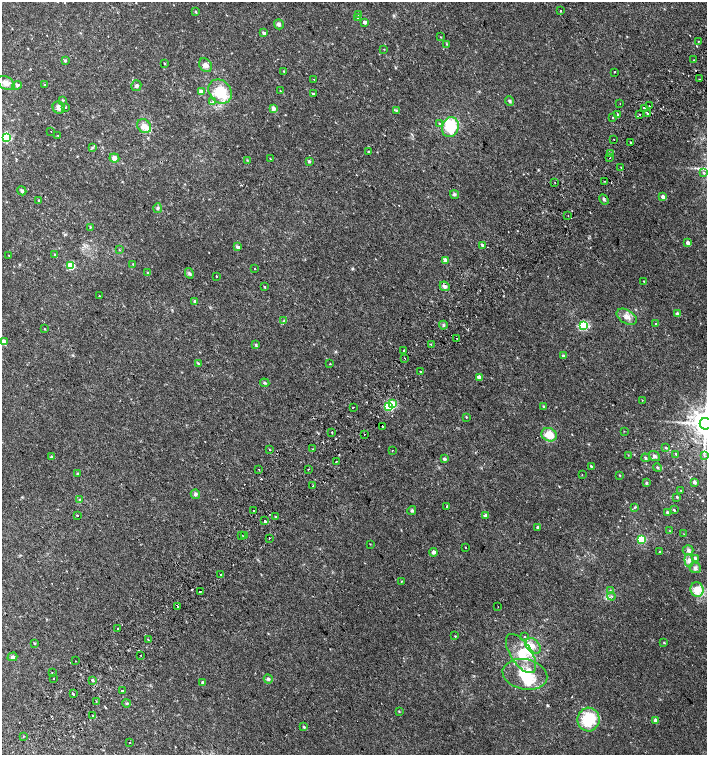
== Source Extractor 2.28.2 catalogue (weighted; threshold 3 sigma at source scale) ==
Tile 7 of 4 x 4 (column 3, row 2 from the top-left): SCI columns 2999-4407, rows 3048-4552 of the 6060 x 6084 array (HDU 1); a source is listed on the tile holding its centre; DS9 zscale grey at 2 x 2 block average (1 PNG px = mean of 2 x 2 image px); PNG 709 x 757 px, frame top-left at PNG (2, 2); each listed source drawn as its Kron ellipse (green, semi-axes under 4 px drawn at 4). Shown black and unused: <1% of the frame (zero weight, under 2 of 3 exposures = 2% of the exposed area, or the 3 px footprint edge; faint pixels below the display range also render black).
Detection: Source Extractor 2.28.2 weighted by HDU 2 'WHT'; one run over the whole footprint, this tile lists its part. Background 0.00538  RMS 0.0026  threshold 0.0118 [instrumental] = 3 sigma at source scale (4.5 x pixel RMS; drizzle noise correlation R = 1.50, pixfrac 1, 0.0396/0.0396 arcsec/px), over >= 5 px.
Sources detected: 215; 1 inside a brighter object's white glare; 4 cosmic-ray / hot-pixel residue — neither listed nor drawn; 5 inside a brighter listed object's ellipse — not listed separately; the other 205 listed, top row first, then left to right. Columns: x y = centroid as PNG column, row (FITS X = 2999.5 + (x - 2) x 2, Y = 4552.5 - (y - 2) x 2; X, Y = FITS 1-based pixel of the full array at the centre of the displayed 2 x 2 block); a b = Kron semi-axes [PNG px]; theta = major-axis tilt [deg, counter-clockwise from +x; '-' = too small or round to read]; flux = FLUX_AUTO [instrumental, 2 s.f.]
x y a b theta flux
196 11 3 2 - 0.43
561 11 2 2 - 0.58
359 14 4 3 - 0.71
358 18 3 2 - 0.42
365 22 2 2 - 2.8
279 24 5 4 - 1.4
264 33 3 2 - 1.7
441 37 3 2 - 0.35
698 41 2 2 - 1
447 44 3 2 - 0.32
384 49 2 2 - 0.26
694 60 2 2 - 0.32
65 61 4 3 - 0.68
165 63 3 2 - 0.36
205 65 7 5 -54 2.9
284 71 3 2 - 0.35
614 72 2 2 - 1.6
314 79 2 2 - 0.4
699 79 2 2 - 0.95
6 83 9 6 -29 4.4
17 85 5 4 - 1.1
44 85 3 2 - 0.27
136 86 5 5 - 1.4
220 91 13 10 -48 21
280 91 2 2 - 0.3
201 92 2 2 - 6.2
313 94 2 2 - 3.8
63 100 3 2 - 0.37
510 101 5 3 - 0.91
213 102 3 3 - 0.68
620 103 2 2 - 0.63
649 106 2 2 - 0.66
59 107 6 6 - 3.2
66 107 2 2 - 0.46
273 108 2 2 - 6.2
644 108 3 2 - 6.6
396 110 3 3 - 0.67
617 114 2 2 - 9.3
640 114 2 2 - 0.54
647 114 2 2 - 2.9
613 117 2 2 - 1.8
439 123 3 2 - 0.37
144 126 8 6 -44 4.2
450 127 10 8 69 19
51 131 2 2 - 0.39
58 135 2 2 - 0.32
6 138 3 3 - 43
614 140 2 2 - 0.4
631 143 2 2 - 1.9
92 148 3 3 - 0.64
368 151 2 2 - 0.42
610 154 3 2 - 0.77
114 158 5 4 - 2.7
609 158 2 2 - 0.77
270 159 2 2 - 0.46
247 160 3 3 - 0.36
309 161 4 3 - 0.83
621 167 2 2 - 0.23
704 173 4 3 - 0.9
604 181 2 2 - 0.4
555 182 2 2 - 0.25
22 191 5 4 - 0.94
454 194 4 4 - 1.1
663 197 3 2 - 3.3
604 199 5 3 - 1
39 200 2 2 - 0.49
157 208 5 4 - 0.97
568 216 2 2 - 0.3
90 227 3 2 - 0.46
688 243 2 2 - 4
482 245 4 3 - 0.86
238 247 3 3 - 2.3
119 250 3 2 - 0.32
55 254 3 3 - 0.49
9 255 2 2 - 0.24
445 260 2 2 - 6.1
133 264 3 2 - 0.34
71 266 3 3 - 28
255 268 2 2 - 0.35
148 272 2 2 - 0.41
189 273 5 3 - 0.99
216 276 2 2 - 3.9
644 281 3 2 - 0.45
445 286 5 4 - 1.9
264 287 2 2 - 0.51
99 296 2 2 - 0.45
195 302 3 2 - 2.1
677 314 2 2 - 4.4
627 317 11 6 -31 3.8
284 321 4 3 - 0.62
656 324 3 2 - 0.36
443 325 4 3 - 0.86
583 326 3 3 - 56
45 329 3 2 - 0.31
457 339 2 2 - 0.3
4 341 2 2 - 5.9
256 345 4 3 - 0.62
431 345 2 2 - 0.55
404 350 2 2 - 0.85
563 356 2 2 - 1
405 358 2 2 - 0.58
198 363 4 3 - 0.49
330 364 2 2 - 0.68
420 372 2 2 - 2.3
479 377 2 2 - 4.2
265 383 5 3 - 0.84
642 400 2 2 - 0.25
392 403 3 3 - 6.6
389 406 3 3 - 53
544 406 3 2 - 0.5
353 407 2 2 - 0.64
466 417 3 2 - 0.38
706 424 6 6 - 970
382 426 2 2 - 2.9
624 431 2 2 - 0.24
332 432 2 2 - 2.4
364 434 2 2 - 0.38
549 435 8 6 -25 9.1
666 448 3 2 - 0.62
269 449 2 2 - 0.33
313 449 2 2 - 0.76
392 450 2 2 - 0.2
676 454 3 2 - 0.39
628 455 2 2 - 0.23
704 455 3 2 - 0.57
655 456 6 4 -37 1.6
51 457 3 2 - 0.93
645 458 4 3 - 0.88
444 459 4 3 - 1
336 461 2 2 - 0.3
591 466 3 2 - 0.74
657 468 4 3 - 0.69
259 469 2 2 - 0.26
308 469 2 2 - 0.53
77 473 3 2 - 0.44
582 475 2 2 - 0.27
620 475 2 2 - 0.44
694 482 3 3 - 2
646 483 3 3 - 0.69
313 486 2 2 - 0.49
681 491 3 2 - 0.25
195 494 5 4 - 1.5
677 497 2 2 - 0.62
80 500 3 3 - 0.63
447 506 2 2 - 7.7
634 507 3 2 - 0.46
412 510 5 4 - 0.93
674 510 3 2 - 0.61
253 511 2 2 - 1.5
667 512 3 3 - 0.71
77 515 2 2 - 10
485 515 4 3 - 0.68
275 516 2 2 - 1.6
265 521 2 2 - 2.6
538 528 2 2 - 1.8
670 531 2 2 - 0.26
684 534 2 2 - 0.22
241 535 3 2 - 0.5
244 536 3 2 - 0.7
269 538 2 2 - 1.9
641 539 3 3 - 30
370 544 2 2 - 0.26
465 547 2 2 - 0.55
688 550 5 5 - 1.4
434 552 4 4 - 1.7
660 552 2 2 - 0.39
695 558 4 3 - 1.3
689 560 6 4 -84 1.8
695 568 6 5 - 1.6
221 574 2 2 - 1.4
401 581 2 2 - 0.41
697 590 7 6 - 8.6
610 591 4 3 - 0.69
200 592 2 2 - 2.3
611 596 4 3 - 0.85
177 606 2 2 - 0.76
498 607 2 2 - 0.31
118 629 2 2 - 2.8
455 636 2 2 - 0.36
525 636 2 2 - 0.98
148 640 3 2 - 0.47
35 643 3 2 - 0.52
664 643 3 3 - 0.48
533 646 9 6 -50 3.8
521 654 22 10 -57 14
140 655 2 2 - 1.1
12 657 5 4 - 1.1
75 661 2 2 - 0.25
52 673 2 2 - 0.24
525 674 23 15 -12 20
53 679 2 2 - 1.5
268 679 4 4 - 1.2
92 680 3 3 - 0.88
203 682 2 2 - 1.4
122 691 2 2 - 1.4
73 694 2 2 - 2.6
96 702 2 2 - 0.34
127 703 4 3 - 0.72
399 711 3 2 - 0.39
93 715 2 2 - 1.5
588 719 12 11 - 22
655 720 2 2 - 3.7
304 727 3 2 - 0.77
23 736 2 2 - 0.49
129 743 2 2 - 0.27
Isophote crosses this tile's border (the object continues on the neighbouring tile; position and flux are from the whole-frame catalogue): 1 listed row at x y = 706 424
Diffuse or blended objects may show on this block-average render without a row.